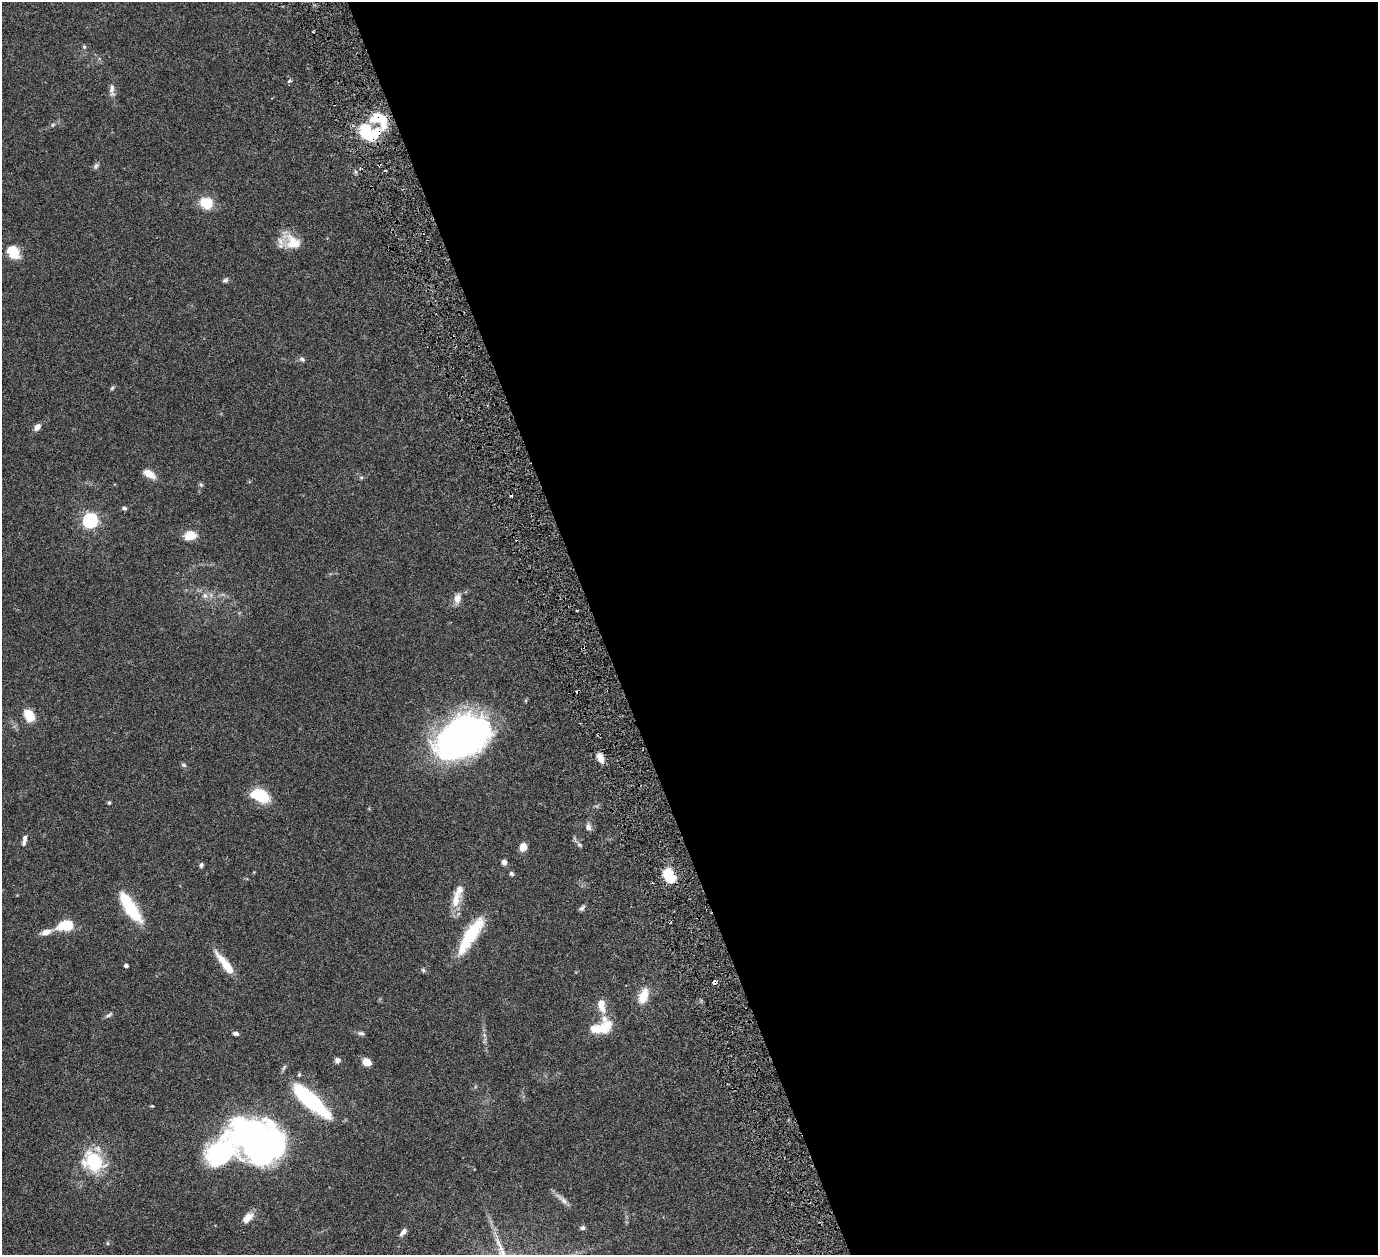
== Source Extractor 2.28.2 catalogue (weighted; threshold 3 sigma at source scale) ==
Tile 8 of 4 x 4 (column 4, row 2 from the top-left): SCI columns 4192-5567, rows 2824-4076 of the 5682 x 5542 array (HDU 1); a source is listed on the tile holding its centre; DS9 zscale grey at full resolution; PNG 1380 x 1257 px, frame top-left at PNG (2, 2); no overlay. Shown black and unused: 57% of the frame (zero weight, under 3 of 6 exposures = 5% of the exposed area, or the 3 px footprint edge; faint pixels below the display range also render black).
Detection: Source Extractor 2.28.2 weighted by HDU 2 'WHT'; one run over the whole footprint, this tile lists its part. Background 0.0539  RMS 0.0027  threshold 0.0112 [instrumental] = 3 sigma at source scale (4.09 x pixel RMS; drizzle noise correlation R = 1.36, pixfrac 0.8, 0.05/0.05 arcsec/px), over >= 5 px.
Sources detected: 74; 2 inside a brighter object's white glare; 4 cosmic-ray / hot-pixel residue — not listed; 5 inside a brighter listed object's ellipse — not listed separately; the other 63 listed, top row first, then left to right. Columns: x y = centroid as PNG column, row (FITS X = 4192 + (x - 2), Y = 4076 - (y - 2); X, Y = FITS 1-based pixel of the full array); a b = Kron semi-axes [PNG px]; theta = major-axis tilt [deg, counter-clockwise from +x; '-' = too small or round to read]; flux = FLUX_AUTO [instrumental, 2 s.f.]
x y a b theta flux
84 47 6 4 -46 0.32
289 81 6 4 23 0.45
112 89 14 6 82 1.2
53 125 7 4 44 0.4
370 133 23 17 -7 14
96 166 8 6 62 0.62
206 203 15 13 -24 5.1
294 244 27 17 -19 5
13 252 16 12 -61 5.2
225 280 8 5 12 0.56
302 359 8 5 -36 0.59
112 388 6 4 46 0.36
37 427 9 6 48 1.3
149 474 12 7 -29 3.2
361 478 6 4 0 0.35
201 485 6 5 - 0.4
124 508 6 4 -19 0.48
90 520 6 6 - 57
190 535 13 9 15 3.6
205 596 9 7 -27 1.2
457 598 14 9 80 1.7
29 715 10 7 -64 6.6
462 737 50 33 29 98
600 758 11 7 -55 2.1
184 765 8 5 -26 0.46
260 795 14 8 -18 15
109 803 5 4 - 0.32
588 827 9 7 -68 0.95
24 843 9 5 78 0.69
580 845 8 4 -31 0.49
523 847 8 7 - 2.1
504 862 6 5 - 1.1
201 865 7 4 83 0.5
511 874 5 5 - 0.54
669 876 13 9 -63 7.9
456 900 24 10 80 3.9
130 908 31 12 -51 11
582 908 9 5 48 0.61
66 925 18 11 10 6.2
46 932 13 7 18 1.9
471 935 46 12 57 12
225 964 35 8 -52 4.7
126 966 4 3 - 0.73
423 970 6 5 - 0.42
715 982 4 3 - 1.5
643 996 15 9 68 4.7
602 1006 19 9 -79 3
109 1015 11 4 31 0.6
599 1029 22 10 3 5.8
236 1033 6 4 -8 0.77
361 1033 9 5 -7 0.58
338 1060 6 6 - 0.96
367 1062 9 7 -28 2.5
311 1100 49 13 -42 27
152 1106 5 3 - 0.24
260 1141 42 34 -51 98
220 1153 105 48 38 59
93 1161 27 22 -41 13
563 1200 18 5 -46 1.4
247 1218 17 9 42 2.2
583 1228 6 5 - 0.61
403 1232 11 5 47 1.1
107 1243 5 3 - 0.25
Overlapping masked pixels (flux is a lower limit): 3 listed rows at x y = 370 133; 669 876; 715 982